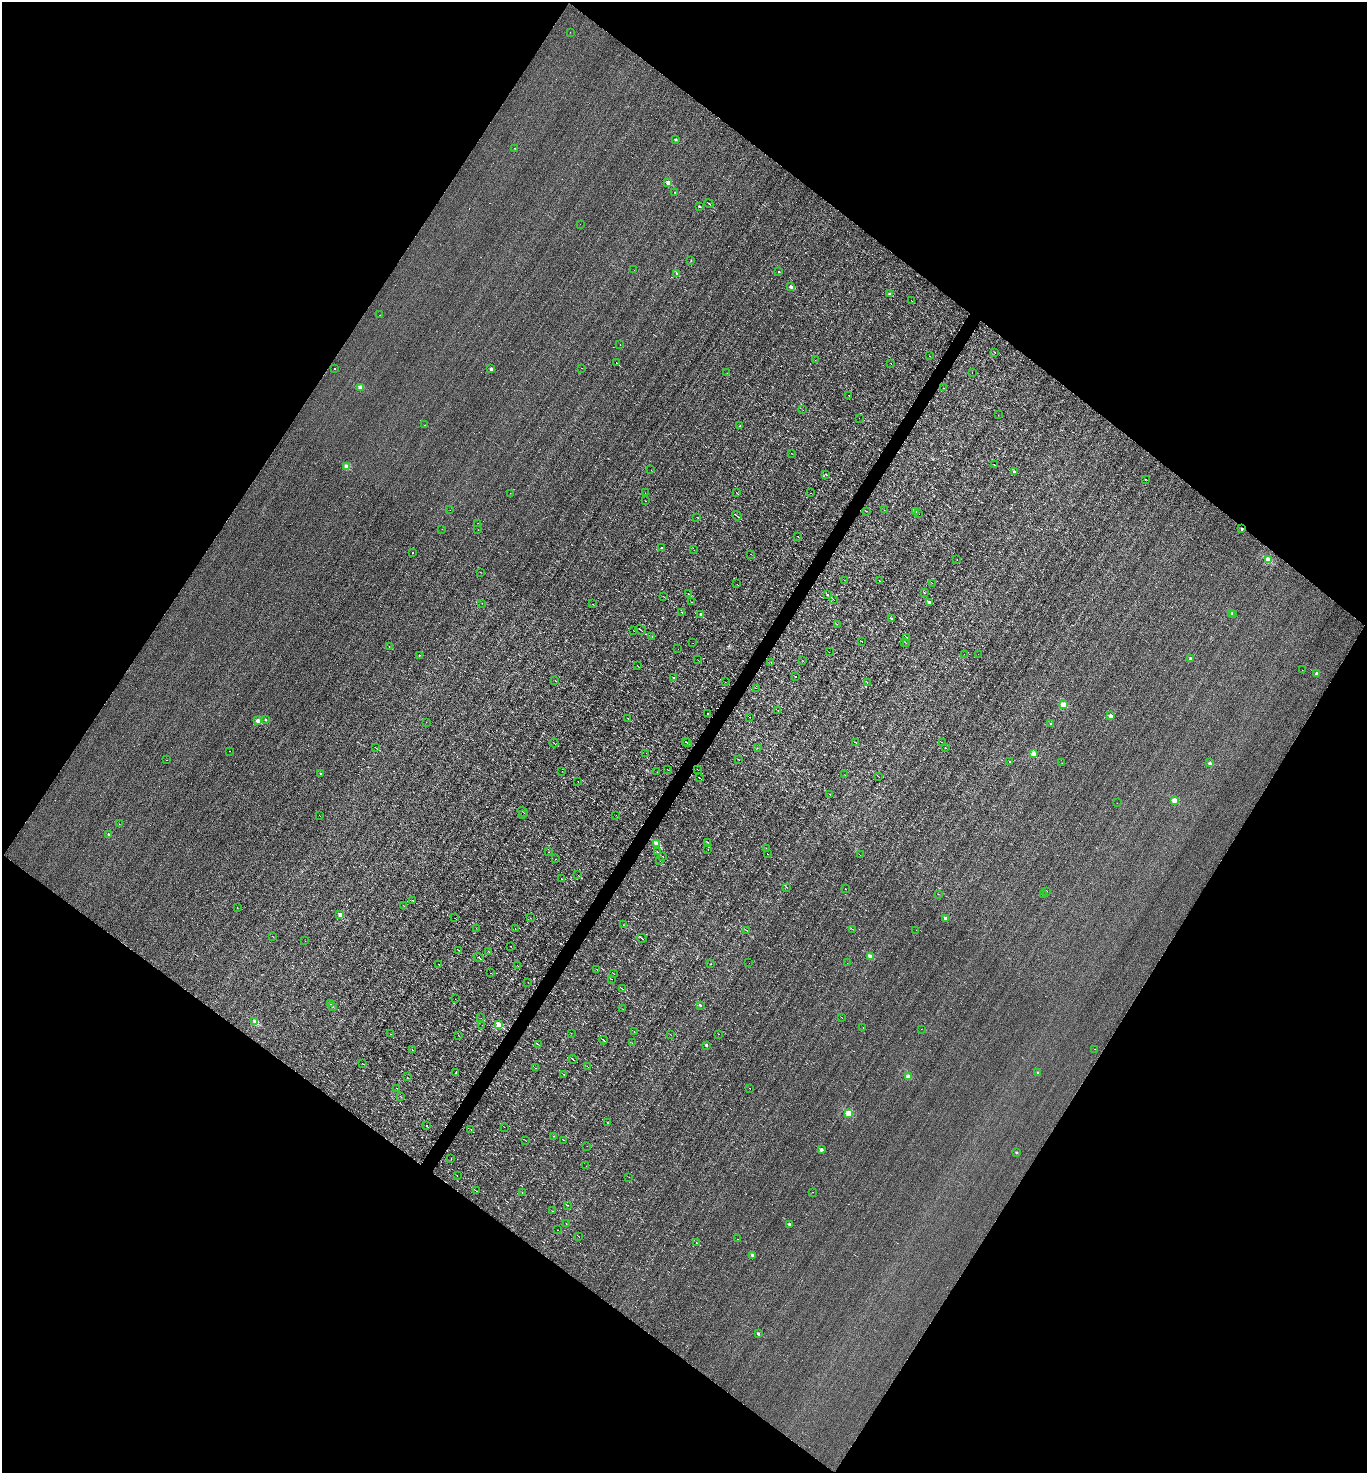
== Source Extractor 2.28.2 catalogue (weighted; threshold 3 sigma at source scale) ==
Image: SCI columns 144-5600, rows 1-5882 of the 5884 x 5882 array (HDU 1 of 3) = the unmasked area's bounding box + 8 px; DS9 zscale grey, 4 x 4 block average (1 PNG px = mean of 4 x 4 image px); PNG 1369 x 1475 px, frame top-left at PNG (2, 2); each listed source drawn as its Kron ellipse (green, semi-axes under 4 px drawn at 4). Shown black and unused: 49% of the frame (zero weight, under 3 of 4 exposures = <1% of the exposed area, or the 3 px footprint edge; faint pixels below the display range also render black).
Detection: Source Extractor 2.28.2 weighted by HDU 2 'WHT'. Background -8.04e-04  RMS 0.037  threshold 0.168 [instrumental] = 3 sigma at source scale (4.5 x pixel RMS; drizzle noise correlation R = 1.50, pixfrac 1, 0.05/0.05 arcsec/px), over >= 5 px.
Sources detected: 306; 2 too faint to see at this stretch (4 x 4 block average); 31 cosmic-ray / hot-pixel residue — neither listed nor drawn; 3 inside a brighter listed object's ellipse — not listed separately; the other 270 listed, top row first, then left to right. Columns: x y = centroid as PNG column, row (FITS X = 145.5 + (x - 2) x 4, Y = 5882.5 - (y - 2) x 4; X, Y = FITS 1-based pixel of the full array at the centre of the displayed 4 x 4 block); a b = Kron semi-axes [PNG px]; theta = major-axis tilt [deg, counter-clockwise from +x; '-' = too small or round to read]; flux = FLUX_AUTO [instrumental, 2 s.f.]
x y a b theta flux
570 32 2 2 - 2.8
676 139 2 2 - 120
515 148 2 2 - 5.3
668 182 2 2 - 450
675 192 2 2 - 50
709 203 5 2 - 15
699 206 2 2 - 43
580 224 2 2 - 2.8
691 260 2 2 - 9.6
634 270 2 2 - 13
778 271 2 2 - 28
677 274 2 2 - 7.1
790 286 2 2 - 220
889 294 2 2 - 130
912 301 2 2 - 7.4
380 315 2 2 - 5.5
620 344 2 2 - 4.4
995 352 2 2 - 3.9
929 356 2 2 - 4.4
815 360 2 2 - 2.9
616 363 2 2 - 4.7
891 363 2 2 - 4.3
582 368 2 2 - 4.4
335 369 2 2 - 90
491 369 2 2 - 200
972 372 2 2 - 10
727 373 2 2 - 4.3
361 387 2 2 - 480
944 388 2 2 - 24
849 395 2 2 - 4.3
803 410 2 2 - 3.5
998 415 2 2 - 3
859 418 2 2 - 4.2
425 425 2 2 - 3
740 426 2 2 - 41
791 453 2 2 - 3.8
994 465 2 2 - 13
347 467 2 2 - 600
651 470 2 2 - 3
1015 472 2 2 - 150
826 474 2 2 - 8.8
1145 479 2 2 - 35
736 492 3 2 - 8
510 493 2 2 - 4
645 493 2 2 - 4.3
810 493 2 2 - 13
645 501 2 2 - 9.2
450 510 2 2 - 4.2
884 510 2 2 - 3.6
866 511 2 2 - 6.6
916 511 4 2 - 16
919 514 2 2 - 6.7
737 516 5 2 - 16
697 517 2 2 - 6.9
478 523 2 2 - 3.4
442 529 2 2 - 13
1242 529 2 2 - 83
478 530 2 2 - 2.7
798 536 2 2 - 20
661 548 2 2 - 73
694 550 2 2 - 3.8
412 552 2 2 - 72
751 554 2 2 - 4.3
957 559 2 2 - 5.3
1268 560 2 2 - 1100
480 572 2 2 - 4.1
844 580 2 2 - 5.5
879 581 2 2 - 5.5
932 583 2 2 - 5.5
737 584 2 2 - 4.5
924 593 2 2 - 9.8
688 594 3 2 - 8.6
827 595 2 2 - 36
663 596 2 2 - 4.9
833 599 3 2 - 6
692 602 2 2 - 3.5
929 602 2 2 - 190
482 603 2 2 - 5.3
592 604 2 2 - 3.9
682 612 2 2 - 9
1231 613 2 2 - 140
701 614 2 2 - 220
1233 615 2 2 - 4.3
891 618 2 2 - 22
837 624 2 2 - 150
633 630 2 2 - 5.4
640 630 5 2 - 18
652 637 2 2 - 6
907 637 2 2 - 13
862 641 2 2 - 5.8
905 642 2 2 - 5.5
693 643 2 2 - 2.7
907 644 2 2 - 6
389 646 2 2 - 21
678 649 2 2 - 3.4
829 652 2 2 - 3.4
964 654 2 2 - 4.4
978 654 2 2 - 4.5
419 655 2 2 - 24
1191 659 2 2 - 260
697 660 2 2 - 3.3
803 661 2 2 - 3.7
771 663 2 2 - 7
637 665 2 2 - 3
1302 670 2 2 - 7.1
1317 673 2 2 - 190
673 677 2 2 - 12
795 677 2 2 - 15
555 680 2 2 - 3.5
725 682 2 2 - 3.4
867 682 2 2 - 5
756 688 2 2 - 8
1064 705 2 2 - 900
778 711 2 2 - 5.7
707 713 2 2 - 110
1111 716 2 2 - 250
750 717 2 2 - 4.2
628 718 3 2 - 8.2
265 719 2 2 - 59
258 721 2 2 - 470
426 722 2 2 - 5.3
1050 723 2 2 - 22
685 741 2 2 - 12
855 742 2 2 - 7
554 743 4 2 - 14
687 743 4 2 - 11
943 743 4 2 - 9.2
375 747 3 2 - 8.9
757 748 2 2 - 5
946 748 2 2 - 7.2
230 751 2 2 - 12
646 753 2 2 - 4.5
1034 754 2 2 - 420
167 760 2 2 - 2.6
739 760 2 2 - 4.3
1010 761 2 2 - 19
1062 763 2 2 - 3.2
1210 763 2 2 - 170
667 769 2 2 - 6.4
698 770 2 2 - 5.8
562 771 2 2 - 4.5
657 771 2 2 - 3
321 773 2 2 - 30
845 775 2 2 - 5.2
878 776 3 2 - 8
699 778 2 2 - 11
578 782 2 2 - 4.7
830 794 2 2 - 16
1175 800 2 2 - 640
1117 803 2 2 - 5.1
523 812 5 2 - 15
523 815 2 2 - 4
616 815 2 2 - 2.5
319 816 2 2 - 3.4
119 824 2 2 - 42
109 835 2 2 - 160
708 842 2 2 - 15
657 844 2 2 - 880
708 849 2 2 - 4.5
767 849 2 2 - 3.9
549 852 2 2 - 5.4
657 852 2 2 - 5.2
767 854 2 2 - 6.7
860 855 2 2 - 3.9
663 857 2 2 - 5.7
556 859 2 2 - 38
660 861 2 2 - 2.4
578 875 2 2 - 3.1
561 879 3 2 - 7.5
787 887 2 2 - 3.5
845 889 2 2 - 4.7
1046 891 2 2 - 21
938 894 2 2 - 6.5
1043 894 2 2 - 15
412 900 4 2 - 14
403 905 2 2 - 3.7
237 907 2 2 - 4.5
340 914 2 2 - 390
454 918 2 2 - 2.9
530 918 2 2 - 3.4
945 918 2 2 - 150
623 925 2 2 - 2.8
476 928 2 2 - 5.7
515 928 2 2 - 23
852 929 2 2 - 3.3
746 930 3 2 - 11
916 930 2 2 - 17
272 936 2 2 - 29
642 938 5 2 - 14
305 941 2 2 - 20
510 946 2 2 - 7.5
459 950 2 2 - 5.3
488 951 2 2 - 7.8
870 956 2 2 - 420
478 957 5 2 - 18
749 963 2 2 - 4.3
847 963 2 2 - 11
438 964 2 2 - 6.4
711 964 2 2 - 8.9
517 965 2 2 - 3.5
597 970 2 2 - 3.8
491 973 2 2 - 4.9
614 974 3 2 - 7.4
612 979 2 2 - 5
528 982 2 2 - 3
622 989 3 2 - 9.2
455 999 2 2 - 3.1
331 1004 2 2 - 13
700 1005 2 2 - 110
332 1007 2 2 - 50
623 1009 2 2 - 3.2
481 1018 2 2 - 2.7
842 1018 2 2 - 4
255 1021 2 2 - 600
498 1024 2 2 - 880
482 1025 2 2 - 7.5
863 1028 2 2 - 5.7
921 1029 2 2 - 5.6
634 1031 2 2 - 3.8
571 1033 2 2 - 3.9
390 1034 2 2 - 3.9
670 1034 2 2 - 4.8
718 1034 2 2 - 3.7
458 1036 2 2 - 4.6
604 1040 4 2 - 21
632 1043 2 2 - 9.3
538 1044 3 2 - 19
706 1045 2 2 - 120
412 1049 2 2 - 8.8
1094 1049 2 2 - 84
573 1059 4 2 - 15
363 1064 2 2 - 5.5
588 1067 2 2 - 5.6
535 1068 2 2 - 7.8
456 1073 2 2 - 12
1038 1073 2 2 - 94
564 1074 2 2 - 5.9
407 1077 2 2 - 6.3
909 1077 2 2 - 480
396 1088 2 2 - 22
750 1088 2 2 - 3.5
400 1096 2 2 - 4.6
849 1113 2 2 - 1200
608 1123 3 2 - 9.8
426 1125 2 2 - 31
504 1127 2 2 - 2.7
471 1130 2 2 - 6.3
554 1136 2 2 - 6.8
525 1140 2 2 - 5.2
564 1140 2 2 - 2.8
587 1146 2 2 - 4.2
821 1150 2 2 - 220
1016 1152 2 2 - 64
451 1159 2 2 - 17
586 1166 2 2 - 3.7
457 1175 2 2 - 3.2
629 1177 2 2 - 4.3
476 1191 2 2 - 9.6
522 1192 2 2 - 28
813 1192 2 2 - 2.3
567 1205 2 2 - 7.1
552 1211 2 2 - 3.6
566 1223 2 2 - 5.1
789 1224 2 2 - 110
557 1230 2 2 - 4.2
579 1237 2 2 - 3.5
737 1239 2 2 - 32
696 1243 2 2 - 5.7
753 1255 2 2 - 210
758 1334 2 2 - 110
Overlapping masked pixels (flux is a lower limit): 1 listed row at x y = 1242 529
Diffuse or blended objects may show on this block-average render without a row.